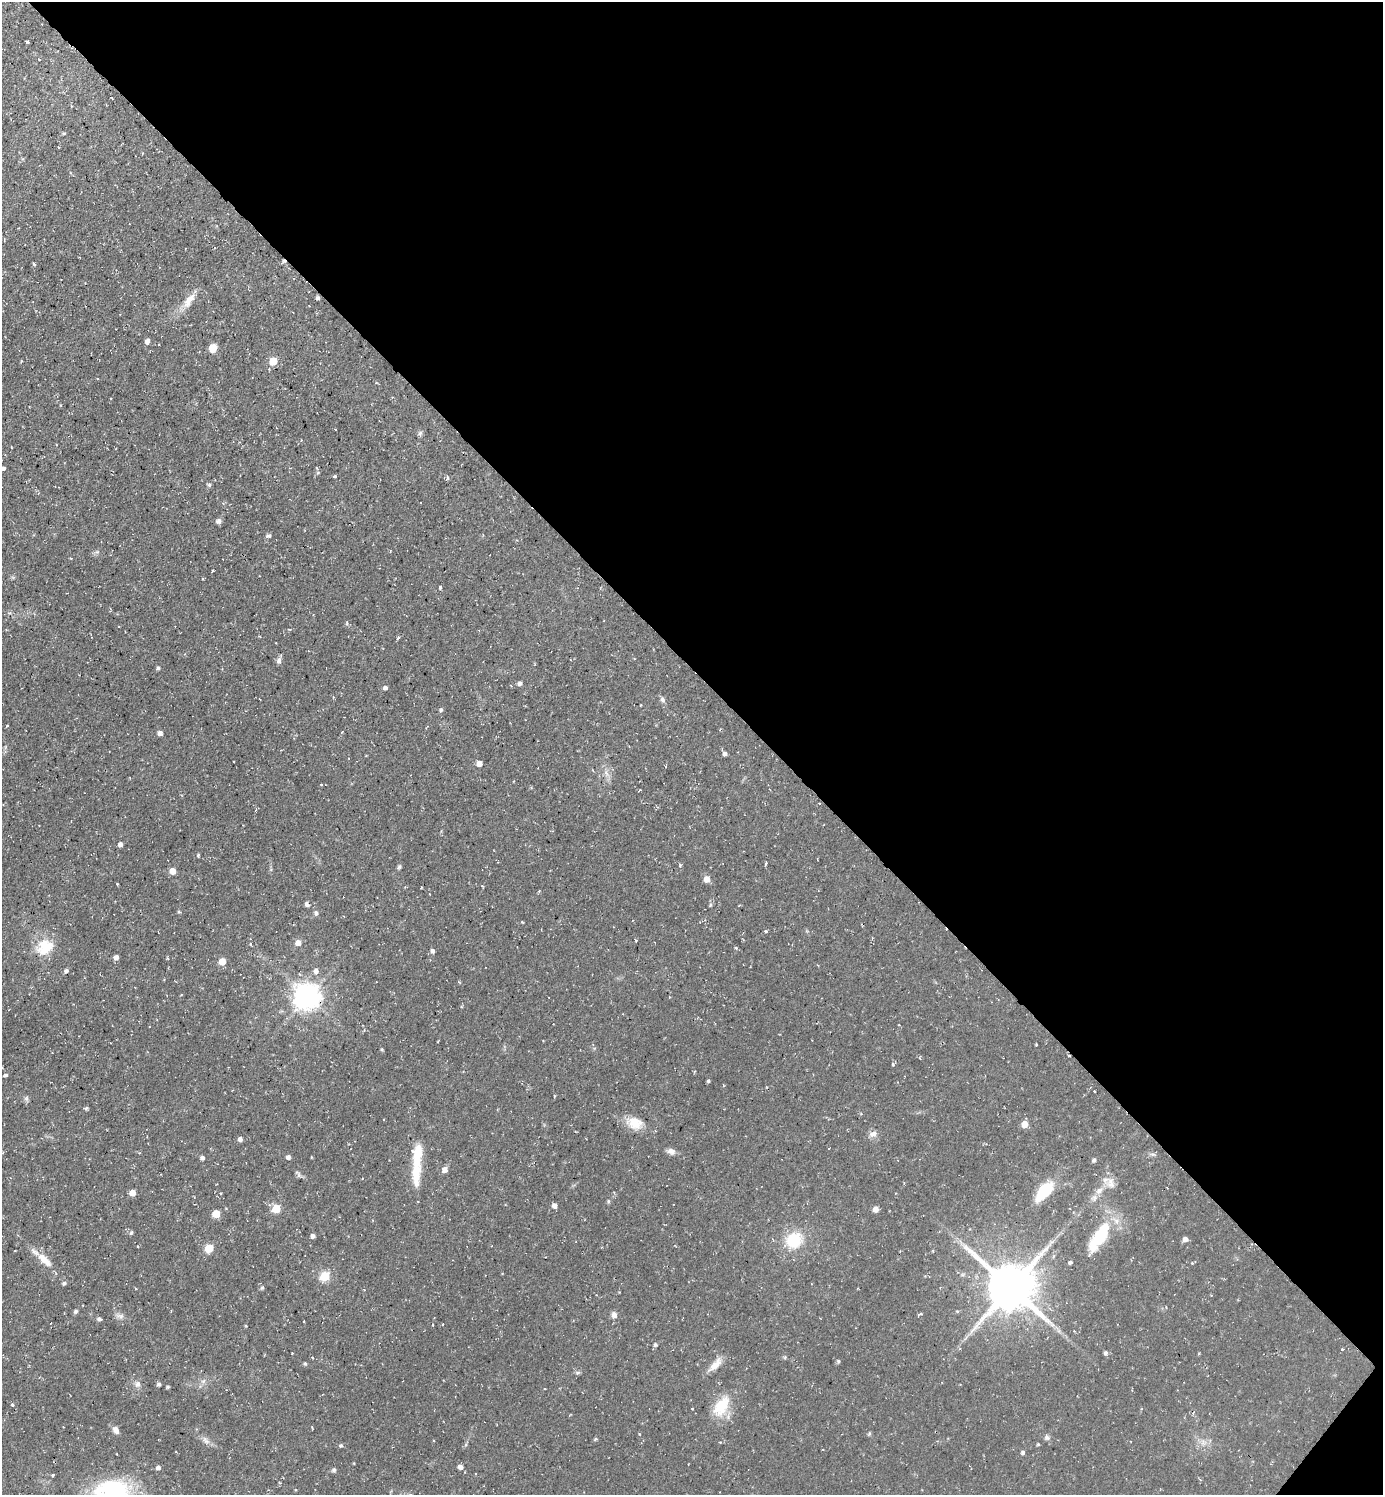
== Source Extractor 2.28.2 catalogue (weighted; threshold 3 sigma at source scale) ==
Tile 8 of 4 x 4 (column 4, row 2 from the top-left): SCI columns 4297-5677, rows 2987-4479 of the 5974 x 5972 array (HDU 1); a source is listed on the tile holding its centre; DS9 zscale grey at full resolution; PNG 1385 x 1497 px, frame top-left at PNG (2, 2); no overlay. Shown black and unused: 45% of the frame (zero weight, under 2 of 3 exposures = <1% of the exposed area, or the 3 px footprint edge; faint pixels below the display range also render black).
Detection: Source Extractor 2.28.2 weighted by HDU 2 'WHT'; one run over the whole footprint, this tile lists its part. Background 0.0531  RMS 0.0061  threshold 0.0274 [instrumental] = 3 sigma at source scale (4.5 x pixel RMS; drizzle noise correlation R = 1.50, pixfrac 1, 0.05/0.05 arcsec/px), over >= 5 px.
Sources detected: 167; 2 inside a brighter object's white glare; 9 cosmic-ray / hot-pixel residue — not listed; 4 inside a brighter listed object's ellipse — not listed separately; the other 152 listed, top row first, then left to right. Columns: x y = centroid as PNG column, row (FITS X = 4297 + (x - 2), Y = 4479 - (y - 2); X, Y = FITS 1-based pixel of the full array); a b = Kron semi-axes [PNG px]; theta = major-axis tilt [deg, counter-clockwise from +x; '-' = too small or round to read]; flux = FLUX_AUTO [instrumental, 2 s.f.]
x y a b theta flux
27 42 4 3 - 1.4
39 59 3 2 - 0.42
71 106 4 3 - 0.59
64 133 5 4 - 0.87
58 147 4 2 - 0.38
142 153 4 3 - 0.49
34 264 4 3 - 1.7
318 298 4 4 - 1.3
189 300 25 10 55 8
147 341 5 4 - 2.9
213 348 8 7 - 7.5
273 361 5 5 - 15
98 379 3 2 - 0.55
111 398 3 2 - 0.38
60 405 4 3 - 0.48
335 430 3 2 - 0.45
420 433 7 6 - 1.3
301 440 3 3 - 0.46
11 447 3 2 - 0.39
4 468 3 3 - 6.5
334 476 4 3 - 0.78
448 477 5 3 - 0.9
209 485 6 5 - 1.2
218 521 5 5 - 2.5
268 536 8 4 2 1.2
440 587 4 3 - 0.95
347 622 7 3 -80 0.8
398 638 5 3 - 0.89
279 661 9 6 -90 2.2
158 668 4 4 - 1.2
520 683 5 5 - 1.8
385 688 5 4 - 1.7
662 699 8 6 -60 1.7
441 710 4 4 - 1.3
7 726 3 2 - 0.7
160 733 5 5 - 2.6
725 754 5 4 - 2
479 763 5 5 - 4.6
606 773 10 5 -55 2.5
321 785 3 3 - 1.2
256 810 5 3 - 0.58
120 844 4 4 - 2.2
198 855 4 4 - 0.72
766 863 6 3 76 0.85
680 865 5 4 - 0.68
399 867 5 4 - 1.1
172 871 6 6 - 5
707 879 6 6 - 4.8
117 884 3 2 - 0.53
430 894 3 2 - 0.4
307 904 6 4 -55 2
710 905 6 3 71 0.83
739 905 4 2 - 0.49
179 912 5 3 - 0.6
316 913 7 6 - 1.5
765 931 4 3 - 1.2
636 941 4 3 - 0.51
251 943 5 3 - 0.81
298 943 7 7 - 3.5
45 947 24 19 29 16
736 948 4 3 - 0.79
433 951 5 4 - 1.8
116 957 5 4 - 3.6
222 961 5 5 - 9.4
66 971 5 5 - 1.5
316 971 7 6 - 2.4
307 996 9 8 - 650
1036 1044 3 2 - 0.57
382 1049 5 4 - 0.68
892 1064 5 4 - 0.99
6 1076 6 3 30 1.2
708 1081 4 3 - 0.87
1095 1091 3 3 - 1.4
554 1096 4 3 - 0.58
26 1098 8 6 90 1.4
86 1108 5 4 - 0.97
384 1120 3 2 - 0.52
635 1123 21 15 -19 11
1025 1124 5 5 - 7.3
873 1134 11 8 22 3.1
240 1139 5 5 - 1.8
671 1151 10 7 -14 2.9
1153 1154 8 4 -8 1.2
288 1157 4 4 - 2.4
311 1157 4 3 - 0.46
202 1158 6 5 - 1.4
1094 1160 5 5 - 1.4
445 1169 6 5 - 3.7
416 1172 37 12 -90 17
298 1174 12 5 -54 1.5
1111 1183 17 13 -73 6.2
1044 1191 24 11 49 24
1099 1191 11 8 42 4.1
132 1193 5 4 - 7.1
220 1193 3 2 - 0.6
895 1193 3 2 - 0.39
608 1201 5 4 - 0.98
554 1205 5 4 - 3.3
276 1209 6 5 - 15
875 1209 5 5 - 4.5
216 1213 5 5 - 12
1103 1231 28 15 66 26
131 1233 7 4 63 0.89
312 1236 6 5 - 1.6
1185 1239 6 5 - 2.7
794 1240 16 14 34 25
209 1248 6 5 - 15
44 1260 23 10 -46 9.4
1070 1262 4 4 - 1.2
1192 1263 4 4 - 0.64
325 1276 6 5 - 28
64 1283 6 4 27 1.3
1010 1287 16 15 - 2900
262 1288 6 5 - 1.1
76 1311 5 5 - 1.2
920 1313 5 3 - 0.97
614 1315 7 7 - 2.8
120 1316 14 6 -9 2.5
99 1319 6 5 - 1.3
443 1324 3 3 - 0.73
432 1325 3 2 - 0.62
655 1345 6 5 - 1.2
1342 1349 4 3 - 0.58
1106 1353 5 5 - 1.4
312 1358 4 3 - 0.6
838 1361 5 4 - 0.9
305 1363 4 4 - 0.99
715 1364 23 8 47 6.2
577 1373 7 3 19 1
203 1381 6 6 - 1.7
138 1384 8 8 - 2.8
159 1384 4 4 - 1.5
168 1387 4 4 - 0.84
12 1405 4 3 - 0.75
722 1406 29 16 58 18
692 1409 3 2 - 0.41
116 1430 9 7 -59 2.9
639 1434 3 3 - 0.6
869 1434 5 4 - 0.9
1047 1437 8 7 - 1.9
595 1439 6 3 35 0.74
206 1440 14 6 -46 3
1203 1442 10 6 61 2.7
466 1444 6 4 73 0.9
1038 1444 4 4 - 0.68
341 1446 5 4 - 1.2
1023 1452 6 4 59 1.1
460 1467 6 5 - 2.7
158 1468 6 5 - 1.6
334 1470 6 5 - 1.1
53 1475 3 3 - 1.9
115 1490 45 27 12 55
Isophote crosses this tile's border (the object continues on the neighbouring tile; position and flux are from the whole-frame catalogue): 1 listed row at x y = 115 1490